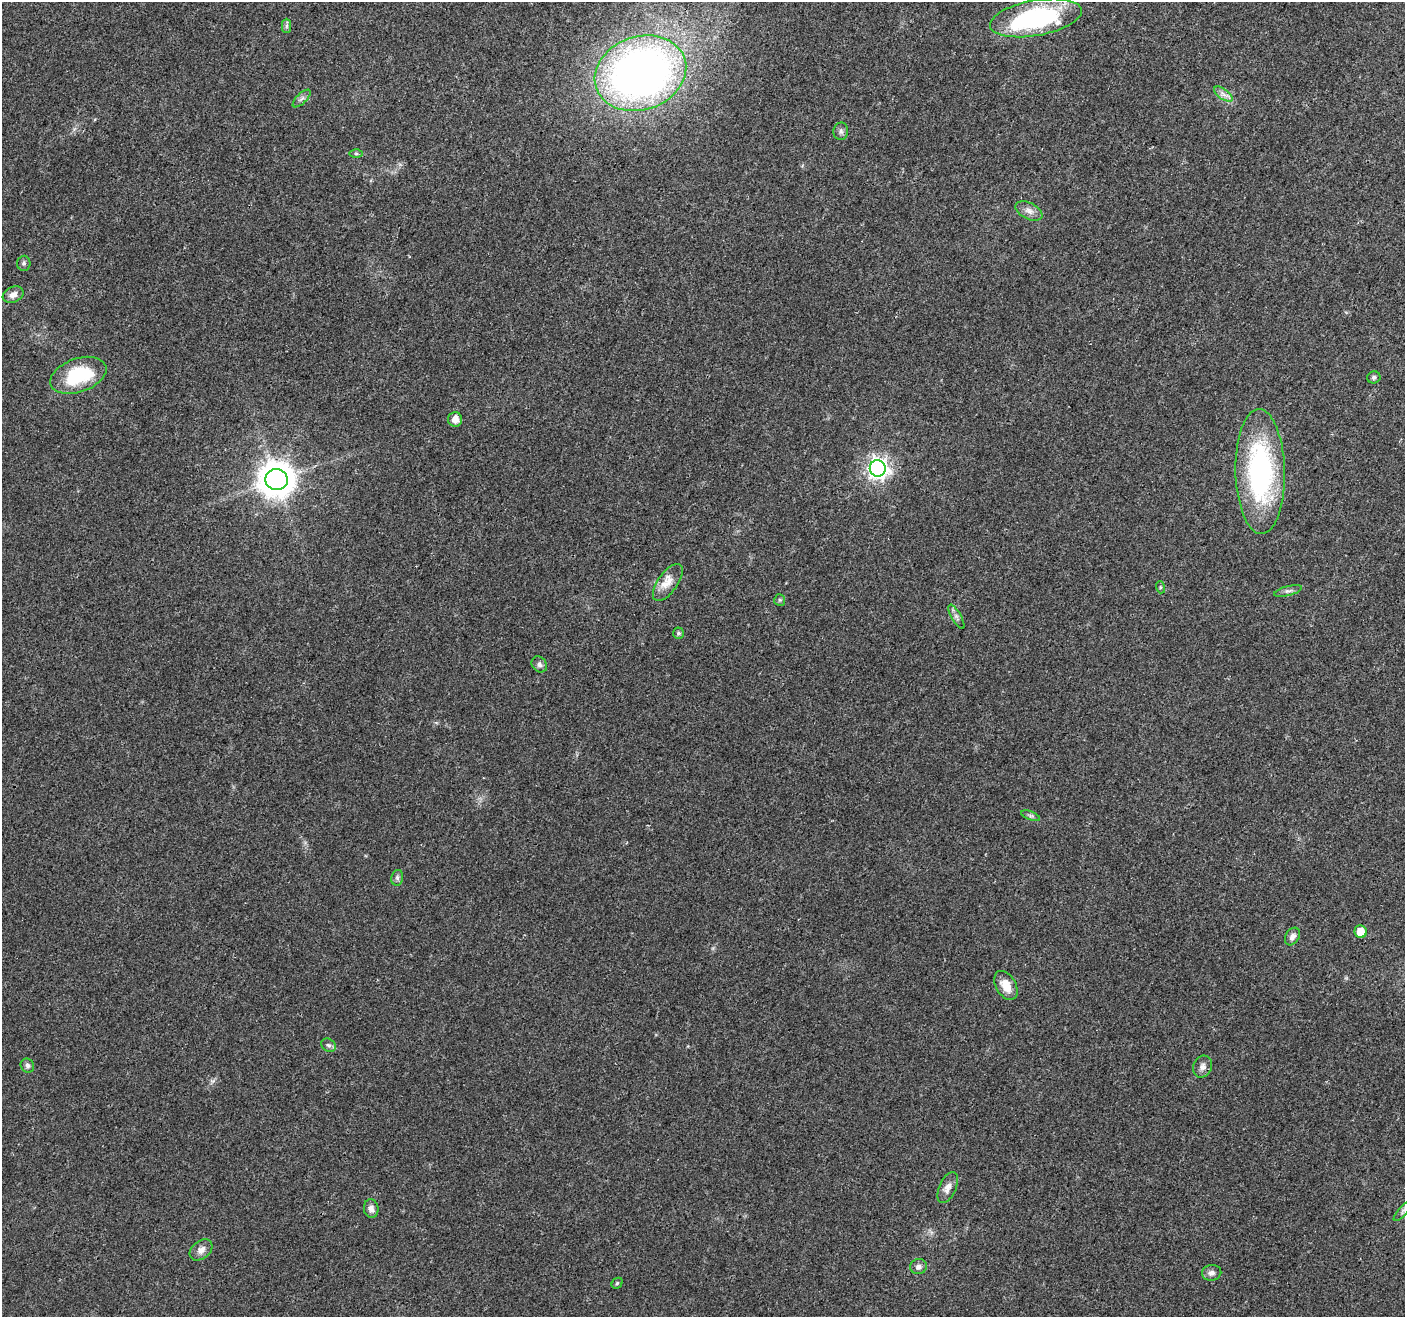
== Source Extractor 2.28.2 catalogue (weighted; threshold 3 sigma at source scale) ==
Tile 10 of 4 x 4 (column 2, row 3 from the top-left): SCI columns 1408-2810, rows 1527-2841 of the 5626 x 5747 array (HDU 1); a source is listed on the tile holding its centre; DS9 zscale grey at full resolution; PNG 1407 x 1319 px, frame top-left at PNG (2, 2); each listed source drawn as its Kron ellipse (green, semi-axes under 4 px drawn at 4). Shown black and unused: <1% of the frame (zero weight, under 3 of 4 exposures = <1% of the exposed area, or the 3 px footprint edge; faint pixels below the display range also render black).
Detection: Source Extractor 2.28.2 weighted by HDU 2 'WHT'; one run over the whole footprint, this tile lists its part. Background 0.0257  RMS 0.0032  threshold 0.0145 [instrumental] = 3 sigma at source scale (4.5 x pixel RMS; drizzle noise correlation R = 1.50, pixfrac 1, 0.0396/0.0396 arcsec/px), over >= 5 px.
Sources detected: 38; all 38 listed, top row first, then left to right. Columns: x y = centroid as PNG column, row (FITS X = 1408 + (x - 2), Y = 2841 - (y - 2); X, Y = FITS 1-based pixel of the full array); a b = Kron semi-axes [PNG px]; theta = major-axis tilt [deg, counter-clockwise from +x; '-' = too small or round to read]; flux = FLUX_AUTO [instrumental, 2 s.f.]
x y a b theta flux
1036 18 46 17 10 55
287 26 7 4 90 0.72
640 73 46 37 19 200
1223 94 11 5 -36 1.6
302 99 11 5 45 1.1
841 131 9 7 87 1
356 153 6 4 -1 0.51
1029 211 14 8 -27 2.1
24 263 7 7 - 0.81
13 295 11 7 22 1.9
78 375 29 17 19 20
1374 377 6 6 - 0.74
455 419 7 7 - 2.7
878 468 8 8 - 170
1260 471 62 24 -89 61
277 479 11 10 - 670
668 583 21 9 54 3.8
1160 587 6 4 -72 0.38
1288 591 14 4 14 1.1
780 600 6 5 - 0.56
956 617 14 4 -60 1.1
678 633 5 5 - 0.73
539 664 8 7 - 1.1
1030 816 10 3 -21 0.59
397 878 8 6 78 0.87
1361 932 6 6 - 5.1
1292 936 9 6 59 1.6
1006 985 16 10 -59 4.6
328 1045 8 6 -32 0.8
27 1066 7 6 - 0.86
1203 1067 11 9 65 1.6
948 1187 16 8 65 2.5
371 1209 9 7 -82 1.7
1403 1211 14 4 48 1
201 1250 13 9 39 2.1
918 1267 8 7 - 1.4
1212 1273 10 8 10 1.4
617 1283 6 5 - 0.46
Isophote crosses this tile's border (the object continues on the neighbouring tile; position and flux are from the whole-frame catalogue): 1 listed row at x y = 1403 1211